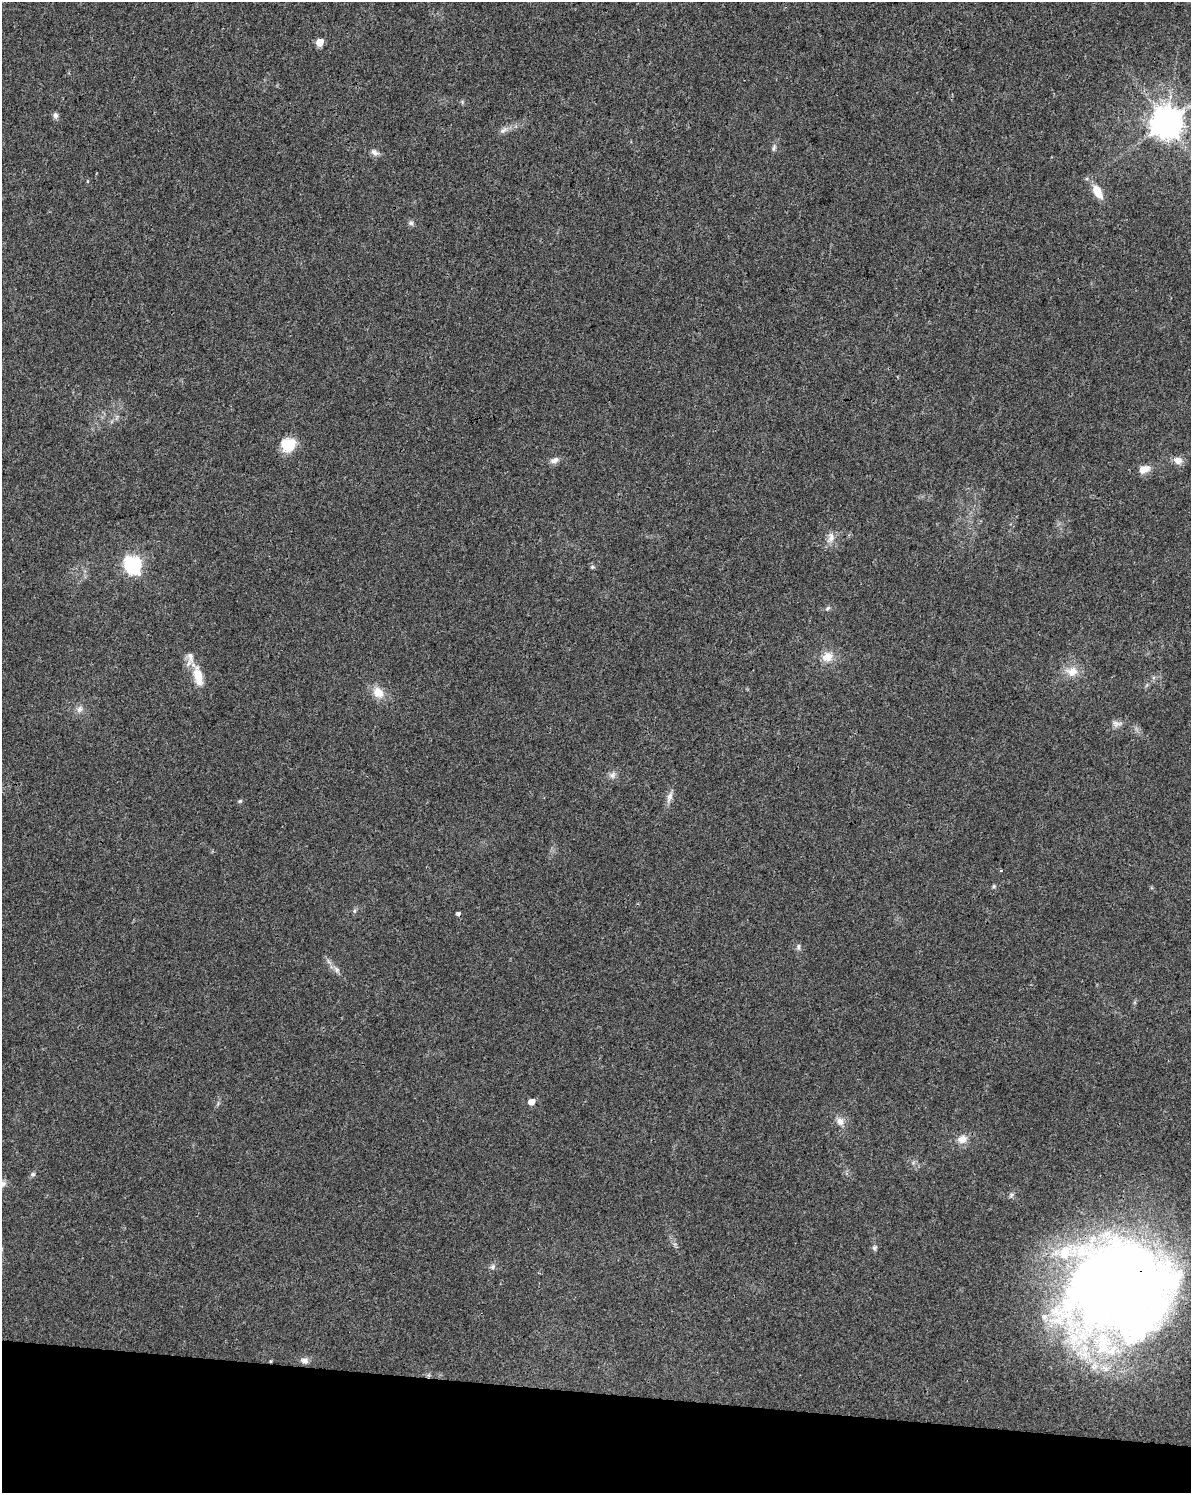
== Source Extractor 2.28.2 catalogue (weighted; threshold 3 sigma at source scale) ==
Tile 11 of 4 x 3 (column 3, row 3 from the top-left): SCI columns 2388-3576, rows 285-1775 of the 4766 x 4982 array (HDU 1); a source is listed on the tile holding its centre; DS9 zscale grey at full resolution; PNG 1193 x 1495 px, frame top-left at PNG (2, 2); no overlay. Shown black and unused: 7% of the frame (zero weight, under 3 of 4 exposures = <1% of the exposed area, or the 3 px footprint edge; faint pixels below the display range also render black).
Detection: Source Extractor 2.28.2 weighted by HDU 2 'WHT'; one run over the whole footprint, this tile lists its part. Background 0.0281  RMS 0.0032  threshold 0.0146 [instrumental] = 3 sigma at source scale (4.5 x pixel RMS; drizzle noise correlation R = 1.50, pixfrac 1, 0.0396/0.0396 arcsec/px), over >= 5 px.
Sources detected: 43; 1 inside a brighter object's white glare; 1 cosmic-ray / hot-pixel residue — not listed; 2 inside a brighter listed object's ellipse — not listed separately; the other 39 listed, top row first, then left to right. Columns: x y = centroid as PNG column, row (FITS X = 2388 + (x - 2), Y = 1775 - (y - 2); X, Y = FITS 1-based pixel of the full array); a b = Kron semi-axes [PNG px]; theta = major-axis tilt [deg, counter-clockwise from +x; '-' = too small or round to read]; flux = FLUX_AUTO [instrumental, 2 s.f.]
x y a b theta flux
320 42 5 5 - 7.2
55 116 8 6 -88 1
1166 123 9 9 - 630
503 130 13 7 36 1.5
774 148 9 4 81 0.72
374 152 11 7 -26 1.4
1097 191 17 9 -60 5.2
411 223 7 6 - 0.85
288 445 17 15 26 7.8
554 460 11 7 19 1.6
1178 460 10 9 - 2.4
1144 469 13 8 20 3.4
831 538 16 9 73 2.5
133 565 7 7 - 99
592 567 7 5 -20 0.54
828 608 8 4 36 0.59
827 657 13 11 24 4.1
1072 672 15 13 3 4.3
198 675 28 10 -74 7
378 693 14 11 -52 4.5
79 709 10 8 65 1.6
1116 723 14 7 2 1.5
612 775 11 8 50 1.4
669 797 15 7 68 1.8
240 801 7 4 44 0.43
994 886 5 5 - 0.52
354 911 6 5 - 0.57
798 947 9 5 89 0.84
336 969 10 7 -47 1.3
531 1102 6 5 - 2.9
840 1121 12 10 -54 2.3
962 1139 12 10 24 2.9
33 1174 7 6 - 0.73
2 1184 13 9 -5 1.9
874 1248 6 6 - 0.71
493 1267 7 6 - 0.87
1117 1287 108 91 -9 400
304 1360 10 8 -4 1.5
270 1361 5 3 - 0.32
Overlapping masked pixels (flux is a lower limit): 2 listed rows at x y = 1117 1287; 270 1361
Isophote crosses this tile's border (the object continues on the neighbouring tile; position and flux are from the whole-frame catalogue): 2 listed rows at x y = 2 1184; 1117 1287